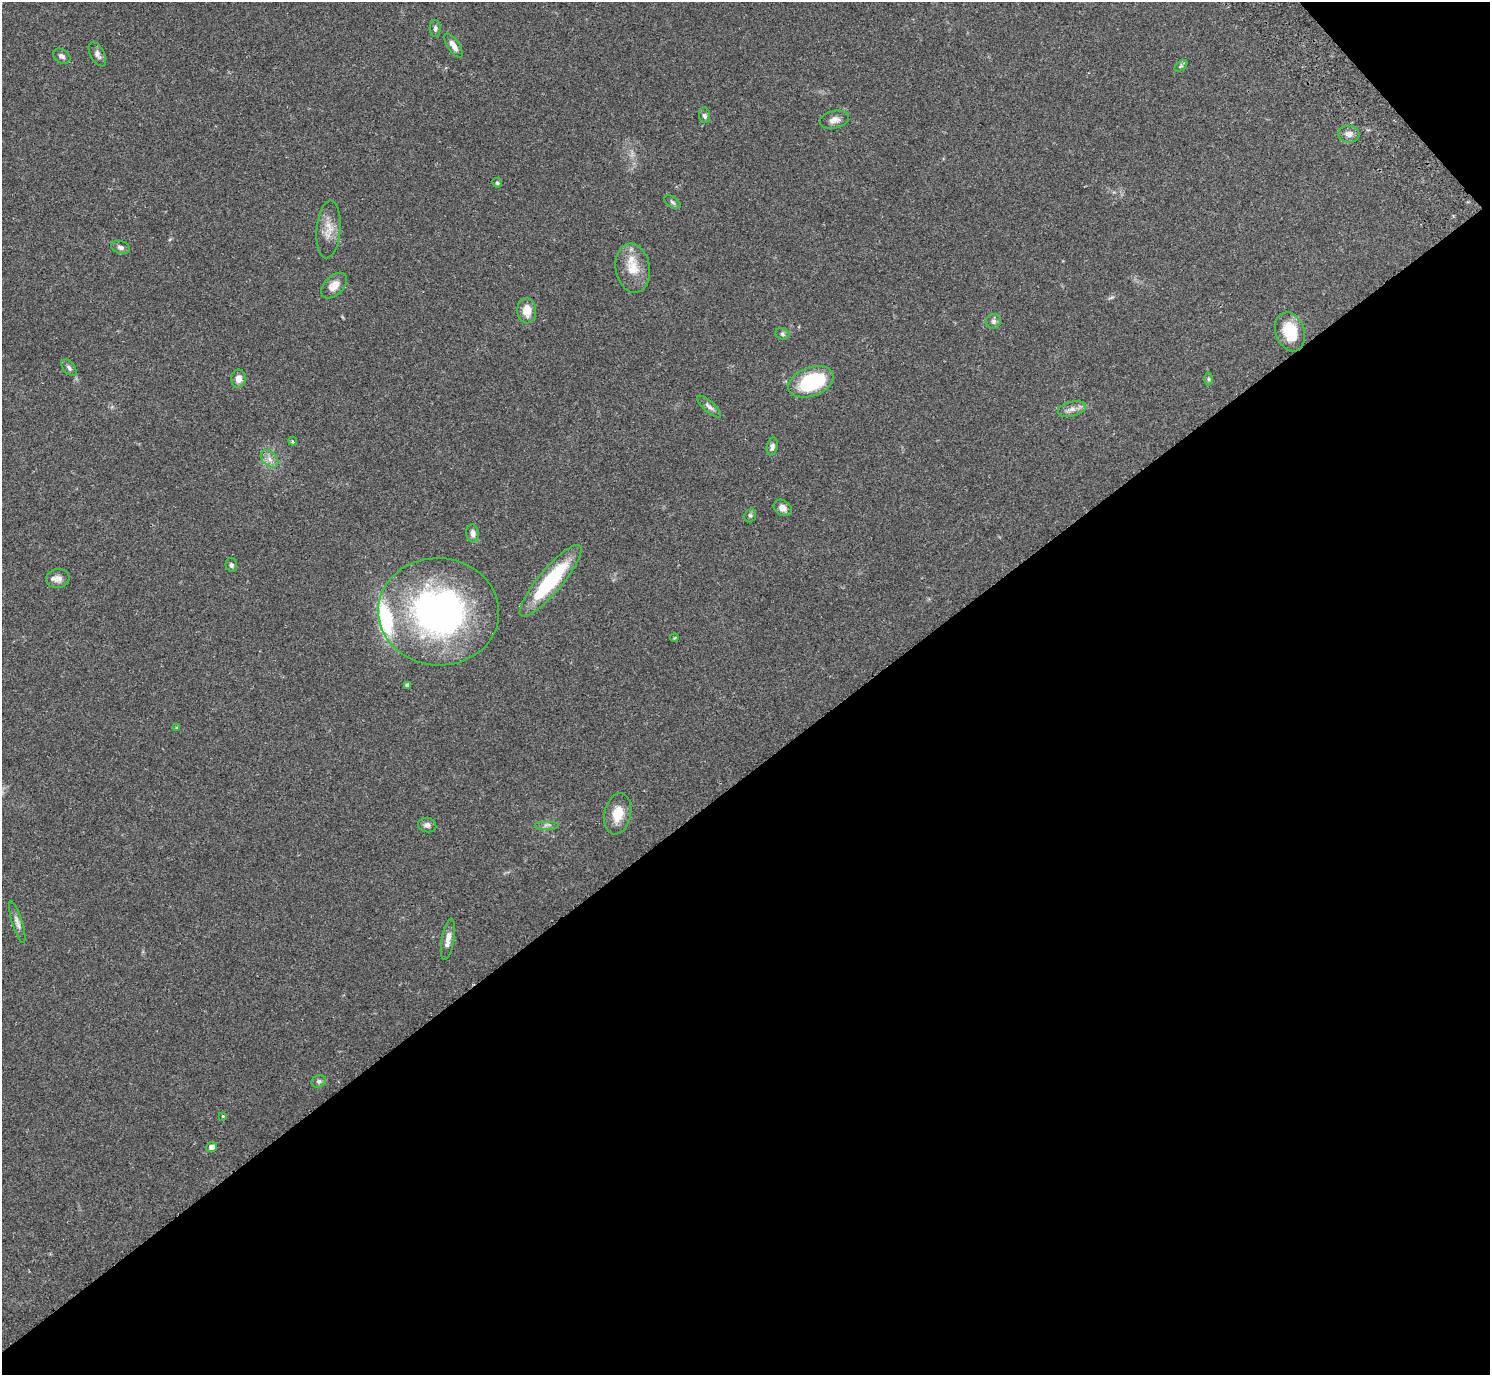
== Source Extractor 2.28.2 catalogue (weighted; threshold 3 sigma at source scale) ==
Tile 12 of 4 x 4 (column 4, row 3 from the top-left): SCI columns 4514-6001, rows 1576-2948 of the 6052 x 6035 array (HDU 1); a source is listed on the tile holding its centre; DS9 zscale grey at full resolution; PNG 1492 x 1377 px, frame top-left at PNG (2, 2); each listed source drawn as its Kron ellipse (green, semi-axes under 4 px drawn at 4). Shown black and unused: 45% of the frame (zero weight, under 2 of 3 exposures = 3% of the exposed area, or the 3 px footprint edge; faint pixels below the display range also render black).
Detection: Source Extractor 2.28.2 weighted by HDU 2 'WHT'; one run over the whole footprint, this tile lists its part. Background 0.0812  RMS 0.0059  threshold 0.0267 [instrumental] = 3 sigma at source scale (4.5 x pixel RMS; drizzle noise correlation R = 1.50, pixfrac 1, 0.05/0.05 arcsec/px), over >= 5 px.
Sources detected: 47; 2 inside a brighter listed object's ellipse — not listed separately; the other 45 listed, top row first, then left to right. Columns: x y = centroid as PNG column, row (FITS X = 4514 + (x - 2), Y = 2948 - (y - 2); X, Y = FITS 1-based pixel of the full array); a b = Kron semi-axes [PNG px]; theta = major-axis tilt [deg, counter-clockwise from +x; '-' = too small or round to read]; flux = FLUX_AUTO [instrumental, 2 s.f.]
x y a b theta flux
435 28 8 5 -89 1.4
454 46 14 6 -56 3.9
97 54 13 7 -62 2.4
62 56 9 6 -32 1.8
1181 66 7 4 37 0.88
705 115 8 5 -81 1.5
834 120 15 8 13 3.7
1349 134 10 8 -5 2.9
497 183 5 4 - 0.83
673 202 9 5 -37 1.3
329 229 29 12 85 7.9
121 247 9 6 -19 1.9
633 268 25 17 -80 12
334 286 15 9 45 5.6
527 311 13 9 -87 7.7
994 321 7 7 - 1.7
1290 332 20 14 -71 17
782 334 7 5 -22 1.1
69 368 9 5 -51 1.6
239 379 9 7 81 3.7
1209 379 6 4 -90 0.88
811 382 24 14 20 44
709 407 15 5 -42 2.3
1072 409 14 7 13 3.3
293 441 4 3 - 0.64
772 447 9 5 77 2
269 459 10 7 -42 3
783 508 9 7 -37 3
750 515 7 5 69 1.1
472 533 9 6 -81 3
231 565 7 5 -75 1.3
58 578 12 9 10 3.3
551 581 46 12 50 44
439 612 60 53 -4 190
674 638 4 3 - 0.56
407 685 4 4 - 1.7
176 728 4 3 - 0.6
618 814 21 13 77 9.9
427 825 9 7 -14 2.1
547 825 12 2 0 1.2
17 922 21 5 -73 2.7
448 939 21 6 79 4.2
319 1081 7 6 - 1.4
223 1116 3 3 - 1.1
212 1147 5 5 - 3.8